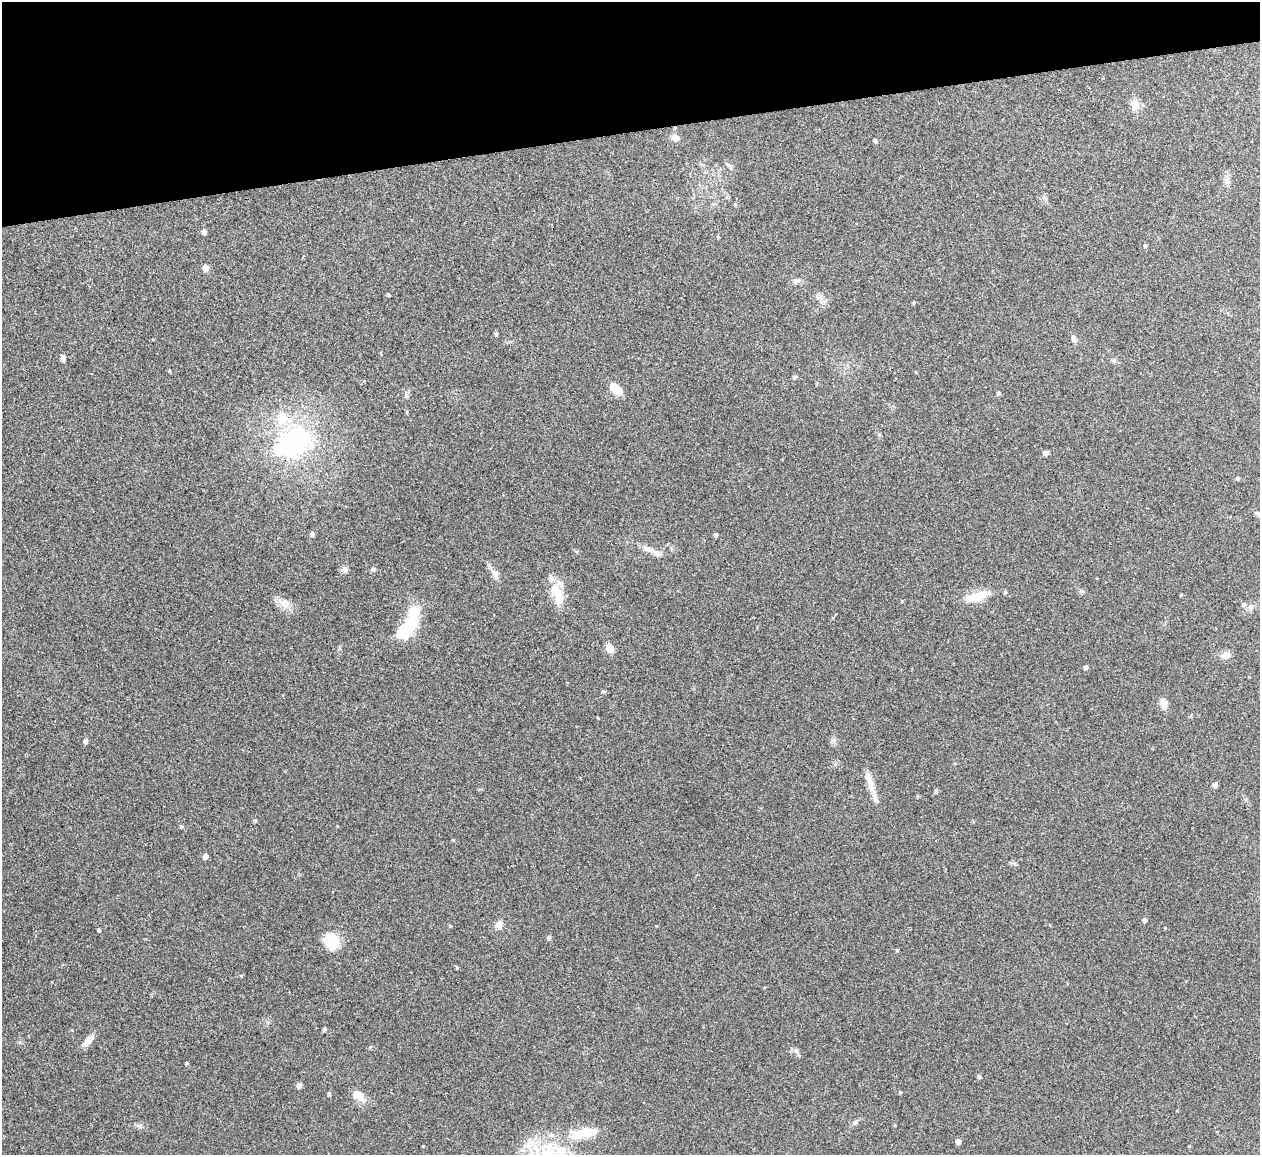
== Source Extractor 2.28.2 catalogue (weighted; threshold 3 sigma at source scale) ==
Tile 3 of 4 x 4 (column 3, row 1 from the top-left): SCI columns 2515-3772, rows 3605-4757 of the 5086 x 5028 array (HDU 1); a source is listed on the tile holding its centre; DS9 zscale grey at full resolution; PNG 1262 x 1157 px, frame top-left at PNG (2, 2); no overlay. Shown black and unused: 11% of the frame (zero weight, under 2 of 3 exposures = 3% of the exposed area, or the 3 px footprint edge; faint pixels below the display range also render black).
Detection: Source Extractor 2.28.2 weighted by HDU 2 'WHT'; one run over the whole footprint, this tile lists its part. Background 0.0754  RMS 0.0089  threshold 0.0402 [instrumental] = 3 sigma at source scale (4.5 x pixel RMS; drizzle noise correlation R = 1.50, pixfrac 1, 0.05/0.05 arcsec/px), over >= 5 px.
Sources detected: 85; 3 inside a brighter object's white glare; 1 cosmic-ray / hot-pixel residue — not listed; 5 inside a brighter listed object's ellipse — not listed separately; the other 76 listed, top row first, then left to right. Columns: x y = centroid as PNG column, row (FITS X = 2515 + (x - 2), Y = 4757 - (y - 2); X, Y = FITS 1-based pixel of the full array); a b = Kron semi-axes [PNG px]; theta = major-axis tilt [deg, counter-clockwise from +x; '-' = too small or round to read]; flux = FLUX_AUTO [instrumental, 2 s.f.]
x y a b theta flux
1135 104 13 10 -71 6.9
675 138 11 9 -30 4
875 140 5 4 - 2.5
728 165 7 5 -44 2.1
1226 179 9 5 18 2.5
735 205 5 4 - 1.1
204 232 5 4 - 4.4
1145 245 5 4 - 1.3
205 268 5 4 - 11
797 281 10 6 -1 3.1
389 294 4 3 - 1
820 297 9 6 6 3.1
914 302 4 3 - 0.9
496 334 5 4 - 1.3
1074 339 9 6 -72 3
381 353 5 3 - 0.7
63 358 7 5 -84 2.7
1114 361 7 6 - 1.8
794 377 6 5 - 1.4
617 390 13 7 -31 13
998 393 5 4 - 2
406 395 7 4 -71 1.5
294 442 35 27 40 120
1046 453 5 5 - 3.8
1238 478 5 5 - 1.5
1259 514 9 6 -24 2.4
312 534 5 4 - 2.8
716 535 5 4 - 1.3
647 548 21 6 -21 6.1
345 569 8 8 - 2.8
373 569 5 5 - 1.5
495 574 14 7 -71 5.4
1082 591 7 4 -18 1.4
558 595 29 13 -69 19
1181 595 4 4 - 0.88
976 597 31 12 16 15
285 601 12 9 -35 6.6
1251 607 9 7 33 3.2
405 630 23 14 41 34
610 648 5 5 - 26
1226 655 13 9 12 5.4
1085 667 4 4 - 2.2
603 691 5 4 - 1.1
1163 703 14 9 -71 5.1
85 741 6 6 - 1.7
871 785 19 10 -75 10
1215 785 7 6 - 1.6
936 791 5 4 - 1.7
918 796 5 3 - 0.76
255 820 5 4 - 1.3
181 826 5 4 - 1.1
453 840 4 3 - 0.77
205 856 5 5 - 4
1144 920 4 4 - 2.6
499 925 10 9 - 4.5
450 926 4 4 - 0.91
99 930 4 3 - 1.4
549 937 5 5 - 2
332 942 20 16 -77 20
897 950 4 3 - 0.97
457 968 5 4 - 1
324 1029 4 4 - 1.8
88 1040 17 7 45 7.4
370 1047 5 3 - 0.91
796 1051 9 6 -52 2.5
187 1063 4 3 - 0.95
979 1077 5 4 - 1.6
299 1086 7 6 - 2.4
900 1092 4 4 - 0.88
329 1094 5 4 - 1.2
359 1095 17 10 -34 9.3
855 1122 7 6 - 2.2
895 1125 5 3 - 0.74
139 1126 9 4 8 2.1
582 1133 38 15 12 27
958 1141 4 4 - 5.6
Isophote crosses this tile's border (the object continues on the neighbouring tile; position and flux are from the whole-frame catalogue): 1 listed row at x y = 1259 514
Unlisted compact peaks at least as high as the median listed source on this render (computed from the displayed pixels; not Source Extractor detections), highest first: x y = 1165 928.